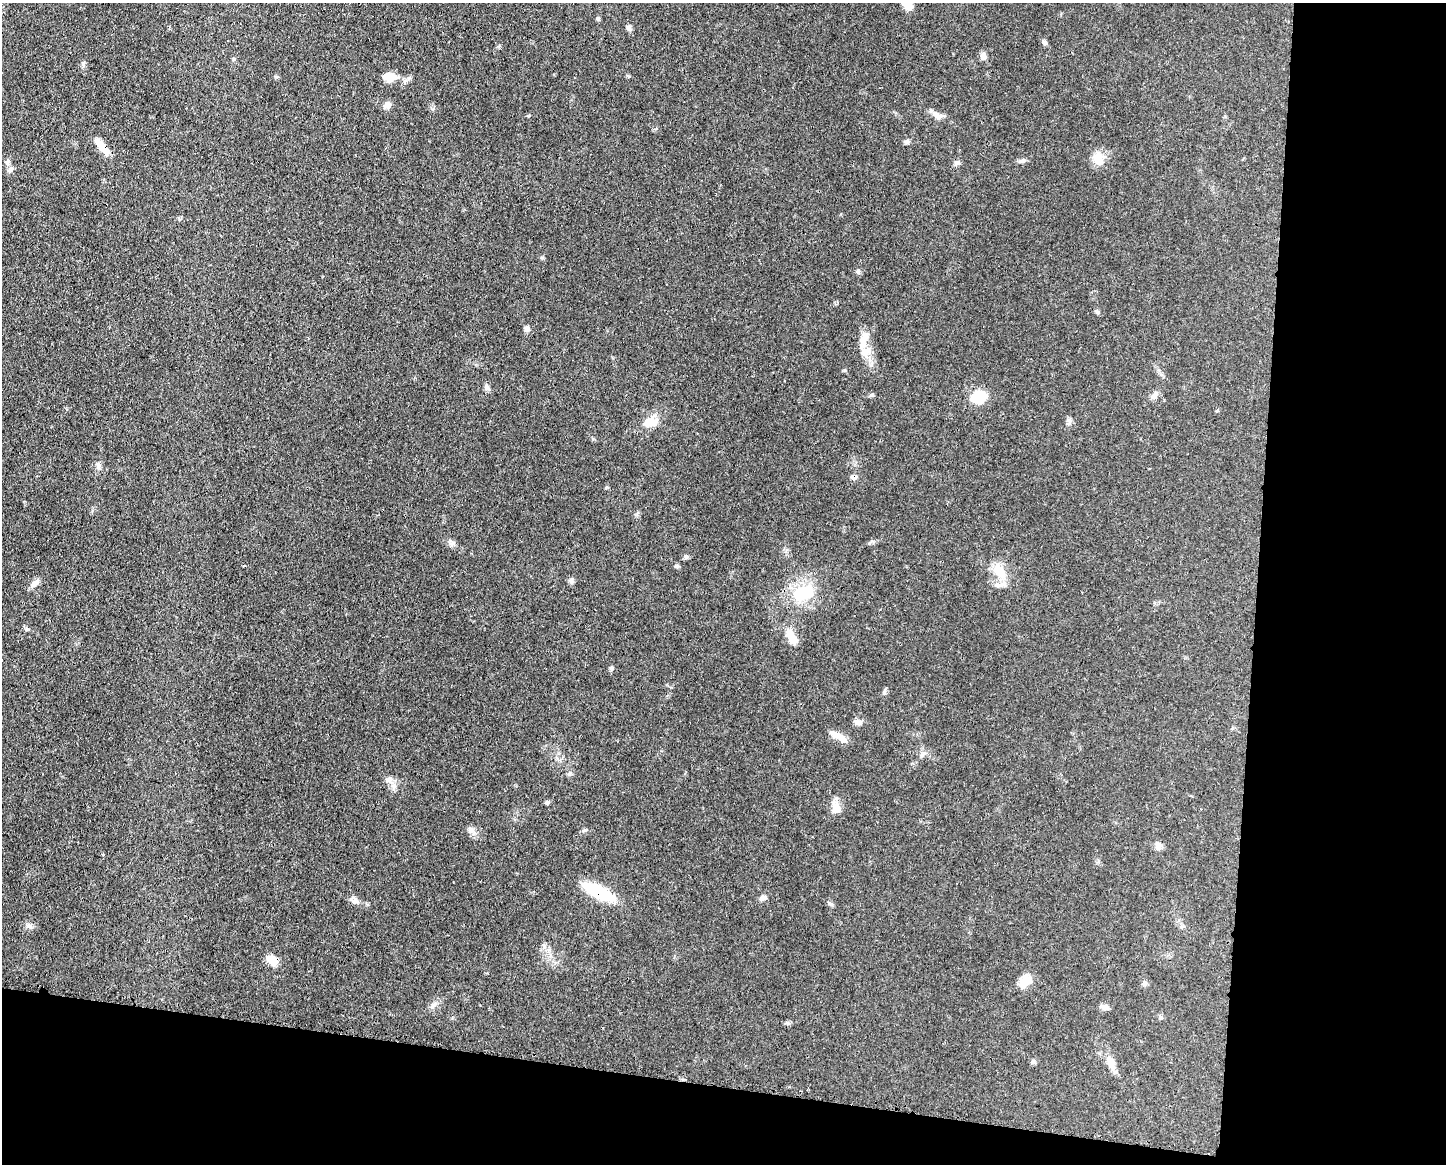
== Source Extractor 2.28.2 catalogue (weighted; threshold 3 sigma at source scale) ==
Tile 12 of 3 x 4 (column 3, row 4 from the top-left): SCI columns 3003-4446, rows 3-1164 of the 4669 x 4656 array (HDU 1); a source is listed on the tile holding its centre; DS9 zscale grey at full resolution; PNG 1448 x 1166 px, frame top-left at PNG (2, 3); no overlay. Shown black and unused: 20% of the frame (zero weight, under 3 of 4 exposures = <1% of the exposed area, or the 3 px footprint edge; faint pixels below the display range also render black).
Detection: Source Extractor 2.28.2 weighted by HDU 2 'WHT'; one run over the whole footprint, this tile lists its part. Background 0.0609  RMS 0.0043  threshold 0.0192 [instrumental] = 3 sigma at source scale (4.5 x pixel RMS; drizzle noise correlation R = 1.50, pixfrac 1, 0.05/0.05 arcsec/px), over >= 5 px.
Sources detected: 52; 1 inside a brighter object's white glare — not listed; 1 inside a brighter listed object's ellipse — not listed separately; the other 50 listed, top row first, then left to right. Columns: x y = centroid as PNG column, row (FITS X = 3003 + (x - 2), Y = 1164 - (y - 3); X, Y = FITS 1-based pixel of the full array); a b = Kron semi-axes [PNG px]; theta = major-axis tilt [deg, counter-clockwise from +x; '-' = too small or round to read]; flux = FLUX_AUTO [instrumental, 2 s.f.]
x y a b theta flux
908 5 12 8 -36 3.8
598 19 6 4 67 0.65
629 28 8 6 -69 1.1
1044 42 7 5 -1 0.88
983 56 9 7 86 1.9
83 64 6 4 -72 0.71
389 77 14 10 -3 5.1
387 105 9 8 - 2
938 115 17 8 -28 2.9
907 142 7 6 - 1
102 147 23 7 -51 6.2
1098 158 17 14 -78 5.4
1023 160 9 5 6 1.1
7 162 9 5 59 1.1
957 163 7 6 - 1.1
10 169 10 6 68 1.5
858 271 6 4 -46 0.7
527 328 7 6 - 1.1
863 343 20 10 -77 5.9
1155 395 12 6 63 1.6
979 397 16 12 12 10
1069 421 9 5 -77 1.2
648 422 21 12 52 5.8
98 464 9 5 -63 1.1
854 477 8 7 - 1.5
686 556 6 5 - 0.79
244 566 4 3 - 0.44
999 571 27 14 -67 7.9
571 580 8 6 -88 1.1
35 582 13 6 29 1.9
804 593 31 18 9 16
790 636 18 11 -64 5.5
612 669 6 5 - 0.83
858 722 10 7 -18 1.7
836 735 18 8 -22 3.3
389 780 11 9 22 2.1
547 802 6 5 - 0.68
836 808 15 12 83 4.1
1158 845 10 7 76 2.1
103 854 3 3 - 0.49
599 892 33 11 -26 23
763 897 10 6 24 1.4
355 901 11 8 -22 2
28 925 10 4 -1 1.2
272 960 14 9 -36 4.7
1025 981 17 11 48 6.1
1144 983 7 4 37 0.77
1104 1007 10 7 -8 1.7
1110 1061 17 9 -72 3.7
1033 1062 6 4 18 0.7
Overlapping masked pixels (flux is a lower limit): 4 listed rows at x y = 102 147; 854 477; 599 892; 272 960
Isophote crosses this tile's border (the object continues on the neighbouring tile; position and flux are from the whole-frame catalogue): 1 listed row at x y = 908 5
Unlisted compact peaks at least as high as the median listed source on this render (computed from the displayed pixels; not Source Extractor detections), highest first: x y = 677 566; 27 629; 585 830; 829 903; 434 1004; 607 487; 276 77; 844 370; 871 395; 884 692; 1098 312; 486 388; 471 829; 432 109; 629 76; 869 543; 528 116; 544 947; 453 543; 542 257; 593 439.